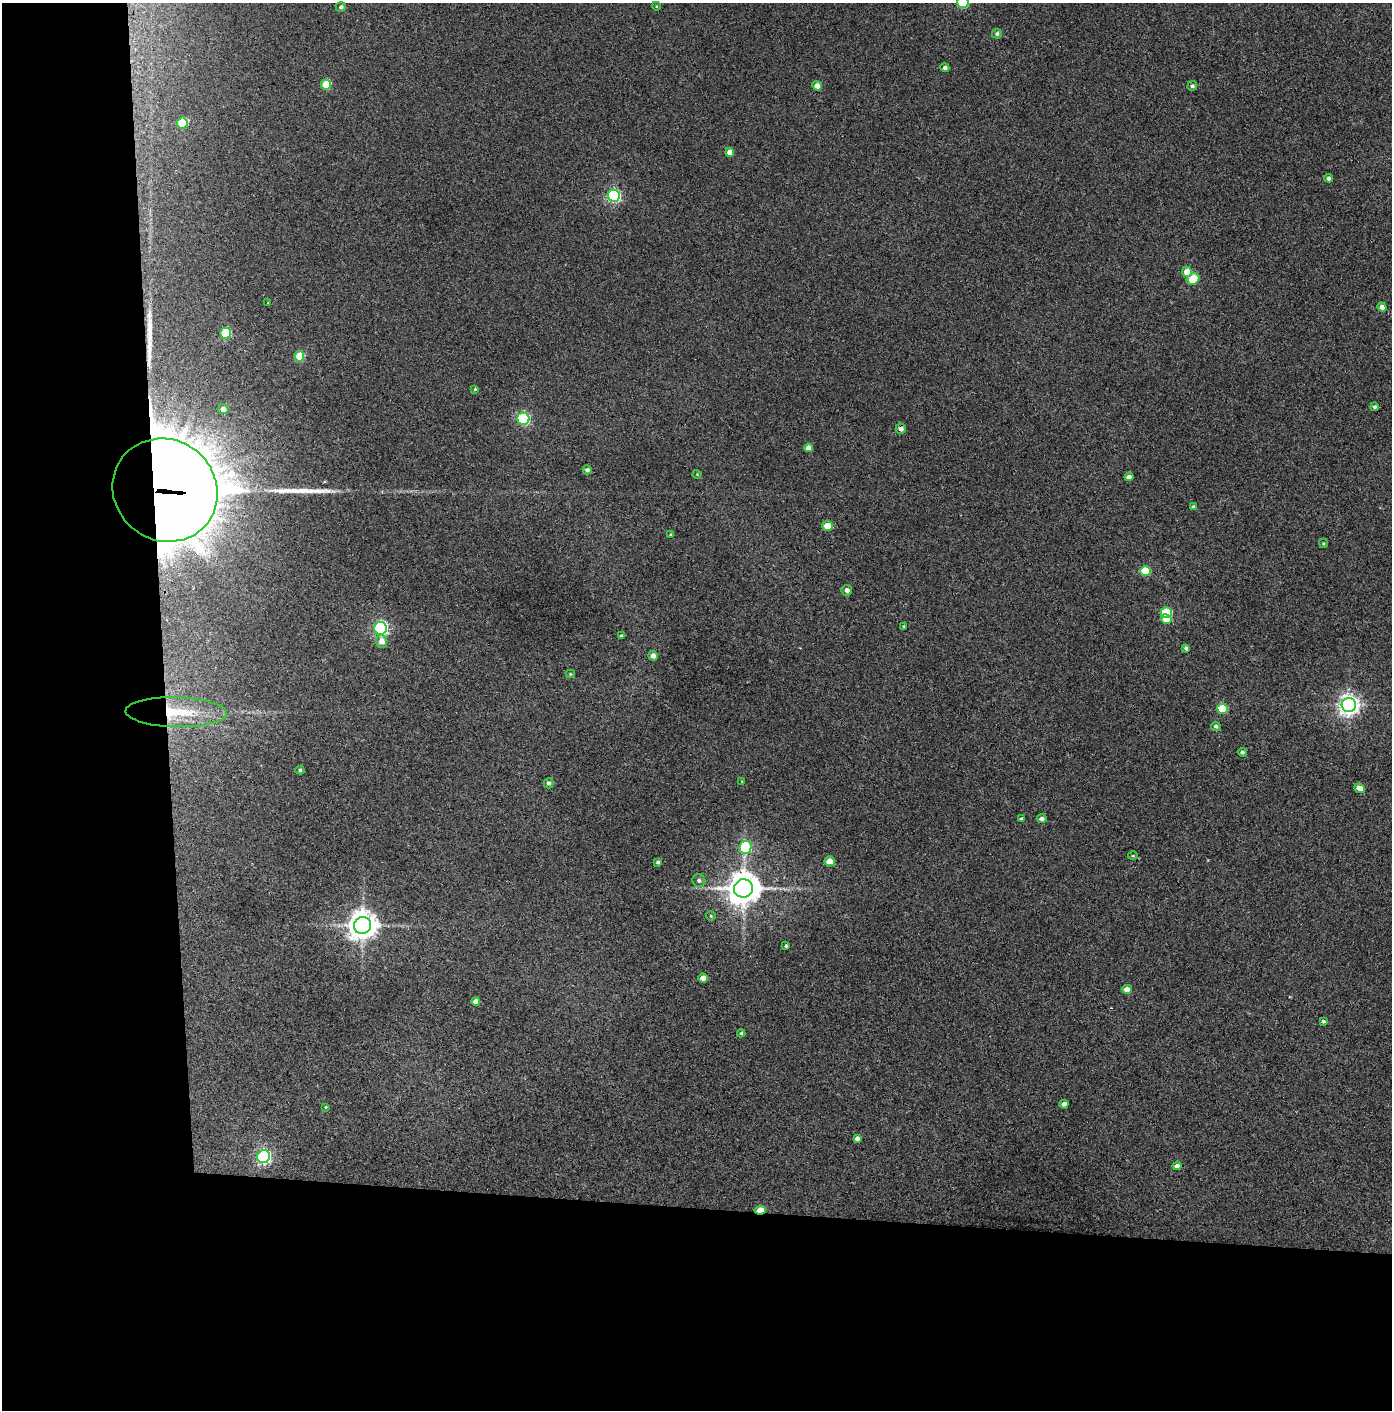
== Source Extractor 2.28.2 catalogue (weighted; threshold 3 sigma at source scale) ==
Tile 7 of 3 x 3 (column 1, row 3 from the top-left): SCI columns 74-1463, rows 5-1412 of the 4314 x 4236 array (HDU 1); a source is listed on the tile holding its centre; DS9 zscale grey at full resolution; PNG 1394 x 1412 px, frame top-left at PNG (2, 3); each listed source drawn as its Kron ellipse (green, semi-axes under 4 px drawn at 4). Shown black and unused: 24% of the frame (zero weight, under 3 of 4 exposures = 6% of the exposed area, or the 3 px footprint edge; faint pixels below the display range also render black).
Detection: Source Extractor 2.28.2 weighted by HDU 2 'WHT'; one run over the whole footprint, this tile lists its part. Background 0.0738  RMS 0.0052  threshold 0.0235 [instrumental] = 3 sigma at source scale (4.5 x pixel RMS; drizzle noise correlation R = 1.50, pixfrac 1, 0.05/0.05 arcsec/px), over >= 5 px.
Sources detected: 77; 1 cosmic-ray / hot-pixel residue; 2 long thin detections or spike segments (spike, bleed or trail) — neither listed nor drawn; the other 74 listed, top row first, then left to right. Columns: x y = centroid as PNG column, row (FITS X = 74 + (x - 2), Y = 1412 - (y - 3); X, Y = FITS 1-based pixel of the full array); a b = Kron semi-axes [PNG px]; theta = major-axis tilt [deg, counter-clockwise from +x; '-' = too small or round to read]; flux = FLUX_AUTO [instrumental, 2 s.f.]
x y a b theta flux
963 3 6 5 - 32
656 6 4 3 - 0.39
341 7 5 4 - 1.3
997 34 5 5 - 1.2
945 68 4 4 - 1.6
326 85 5 5 - 17
817 86 5 4 - 3.6
1192 86 5 5 - 1.1
182 123 5 5 - 24
730 152 4 4 - 4.6
1329 178 4 4 - 1.6
614 196 6 6 - 93
1187 272 5 5 - 7.6
1193 279 7 5 35 17
268 303 4 2 - 0.34
1382 307 5 4 - 2.9
226 333 5 5 - 31
299 356 5 5 - 17
475 389 4 4 - 0.54
1375 407 4 4 - 0.95
223 409 5 5 - 2.6
523 419 6 6 - 70
901 429 5 5 - 2.8
808 448 4 4 - 3.1
587 470 4 4 - 1.6
697 474 4 4 - 0.5
1129 477 4 4 - 3.2
165 490 54 50 -38 4500
1193 507 4 3 - 1.2
827 526 5 5 - 12
671 534 4 3 - 0.5
1323 543 5 3 - 0.58
1145 571 5 5 - 20
847 590 5 5 - 2.2
1166 613 6 5 - 31
1166 619 5 4 - 5.8
904 626 4 3 - 0.67
380 628 6 6 - 120
621 636 3 3 - 0.84
381 641 6 5 - 4.1
1186 648 4 4 - 1.5
653 656 5 4 - 3.2
570 674 5 4 - 0.59
1349 705 7 7 - 320
1222 709 5 5 - 20
176 712 51 15 -1 31
1216 726 5 4 - 1.3
1242 752 4 4 - 0.99
300 770 4 4 - 0.77
742 781 4 4 - 0.39
548 783 5 5 - 1.2
1360 788 5 4 - 5
1022 819 4 4 - 1
1042 819 5 4 - 1.9
745 847 6 6 - 46
1133 856 5 3 - 0.54
830 861 5 4 - 9.1
658 862 4 4 - 1.2
699 881 6 6 - 1.4
743 888 9 9 - 1100
711 916 5 4 - 0.67
362 925 9 8 - 760
786 946 4 3 - 0.77
703 978 5 4 - 5
1127 989 5 4 - 5.4
476 1001 4 4 - 2.5
1323 1021 3 3 - 0.9
741 1033 4 4 - 0.72
1064 1104 4 4 - 2.4
326 1107 4 3 - 0.39
857 1139 4 4 - 2.1
264 1157 6 6 - 120
1177 1166 4 4 - 2.4
760 1210 6 4 3 13
Overlapping masked pixels (flux is a lower limit): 4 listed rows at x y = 901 429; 165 490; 176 712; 760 1210
Isophote crosses this tile's border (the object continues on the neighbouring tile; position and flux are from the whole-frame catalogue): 1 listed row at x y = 963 3